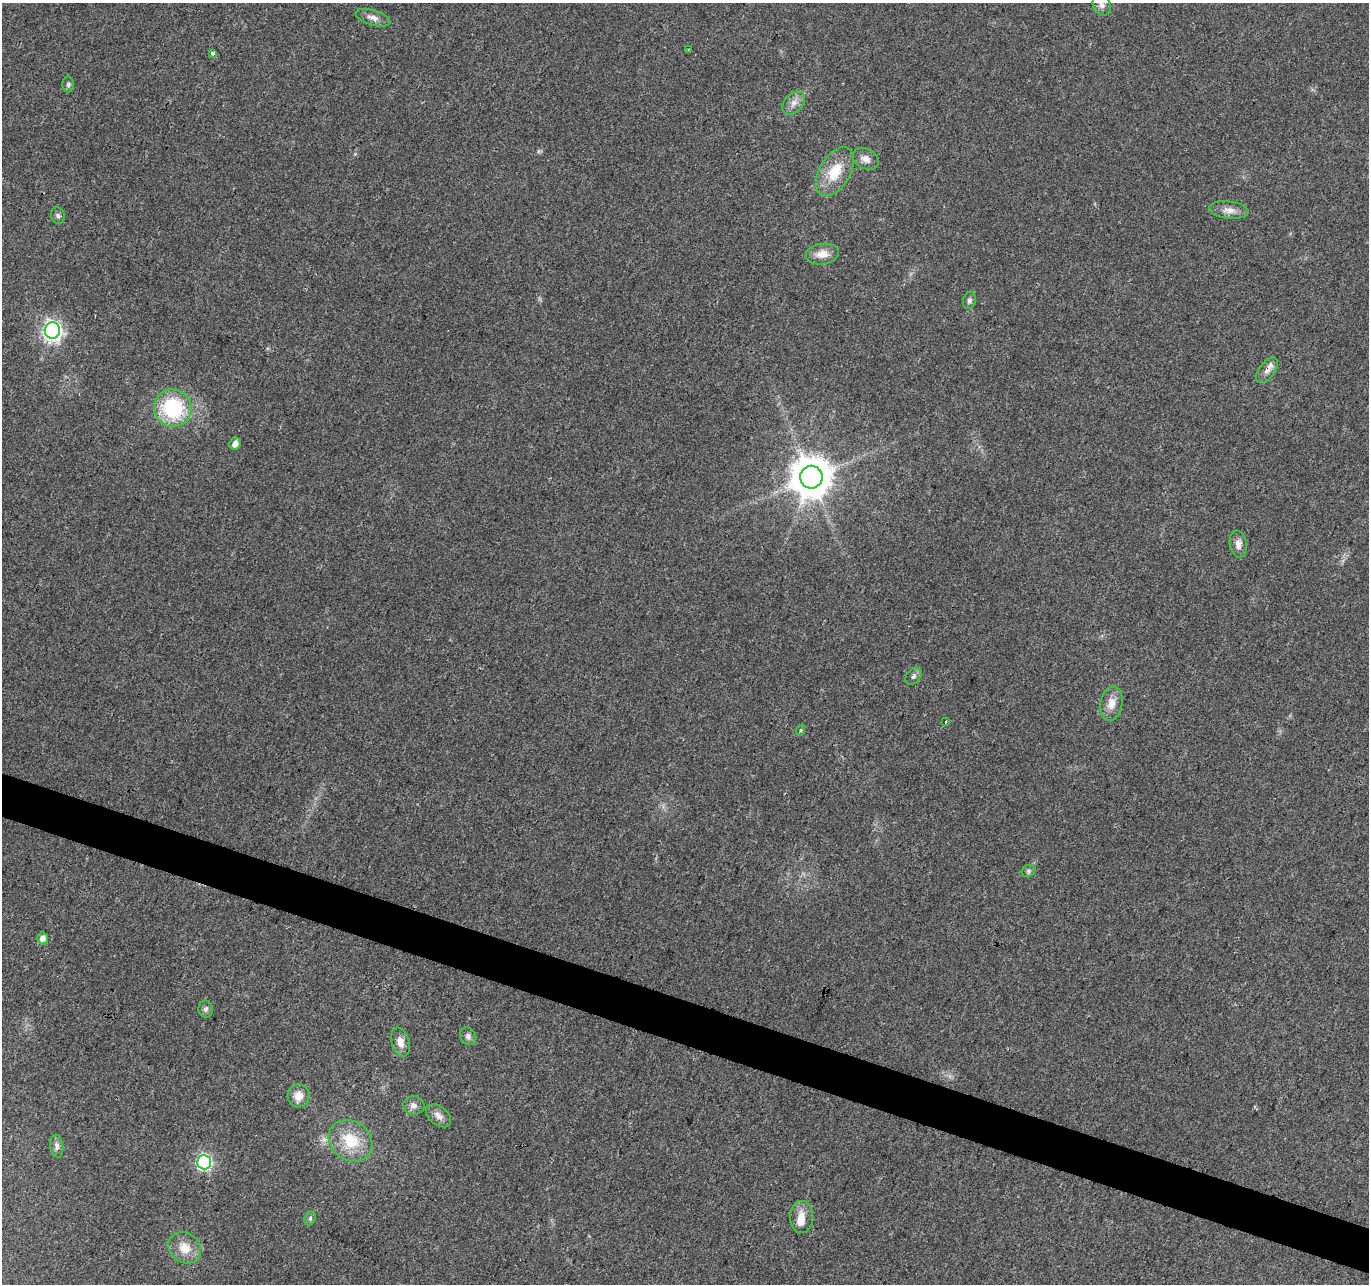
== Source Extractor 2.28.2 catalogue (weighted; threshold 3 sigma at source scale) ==
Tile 6 of 4 x 4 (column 2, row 2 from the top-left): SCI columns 1367-2733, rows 2778-4059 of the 5476 x 5619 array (HDU 1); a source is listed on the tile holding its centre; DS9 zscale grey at full resolution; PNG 1371 x 1286 px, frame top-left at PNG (2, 3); each listed source drawn as its Kron ellipse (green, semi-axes under 4 px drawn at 4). Shown black and unused: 3% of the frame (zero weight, under 3 of 4 exposures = <1% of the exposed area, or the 3 px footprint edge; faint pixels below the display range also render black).
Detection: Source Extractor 2.28.2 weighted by HDU 2 'WHT'; one run over the whole footprint, this tile lists its part. Background 0.0267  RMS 0.0031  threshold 0.0138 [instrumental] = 3 sigma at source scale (4.5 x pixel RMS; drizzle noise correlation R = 1.50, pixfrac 1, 0.0396/0.0396 arcsec/px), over >= 5 px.
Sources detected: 37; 1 inside a brighter listed object's ellipse — not listed separately; the other 36 listed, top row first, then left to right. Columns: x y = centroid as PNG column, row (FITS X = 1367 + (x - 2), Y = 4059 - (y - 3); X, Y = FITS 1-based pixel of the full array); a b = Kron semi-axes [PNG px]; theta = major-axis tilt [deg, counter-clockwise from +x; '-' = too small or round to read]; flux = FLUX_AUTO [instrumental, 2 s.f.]
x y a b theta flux
1102 5 11 8 -61 1.6
373 18 18 7 -17 1.9
689 49 3 2 - 0.29
213 53 4 3 - 1.5
68 84 8 6 89 0.71
794 103 13 9 49 2.1
866 159 14 10 -28 2.2
835 172 27 15 60 9.2
1229 210 20 8 -6 2.5
58 215 8 7 - 0.81
822 254 17 10 9 3.5
969 300 9 6 77 0.91
52 330 8 7 - 140
1267 370 15 8 53 2.1
173 408 19 18 - 23
235 444 6 5 - 2.1
811 477 11 11 - 940
1238 544 13 8 -80 2
914 676 10 6 51 0.92
1111 703 17 11 79 3.5
946 722 3 3 - 1.3
801 730 6 3 71 0.4
1029 871 7 5 23 0.74
43 938 6 5 - 1.9
206 1009 8 7 - 1
468 1036 9 8 - 1.2
400 1042 15 9 -74 2.6
299 1096 11 11 - 3.3
414 1105 11 9 0 1.6
438 1116 14 9 -39 2
351 1141 23 19 -37 11
57 1146 11 6 -82 1.2
204 1162 7 7 - 63
802 1217 16 11 -90 3.6
310 1218 7 5 69 0.69
185 1248 17 14 -37 5.3
Overlapping masked pixels (flux is a lower limit): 1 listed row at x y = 1267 370
Isophote crosses this tile's border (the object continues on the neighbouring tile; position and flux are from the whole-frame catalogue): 1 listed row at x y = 1102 5